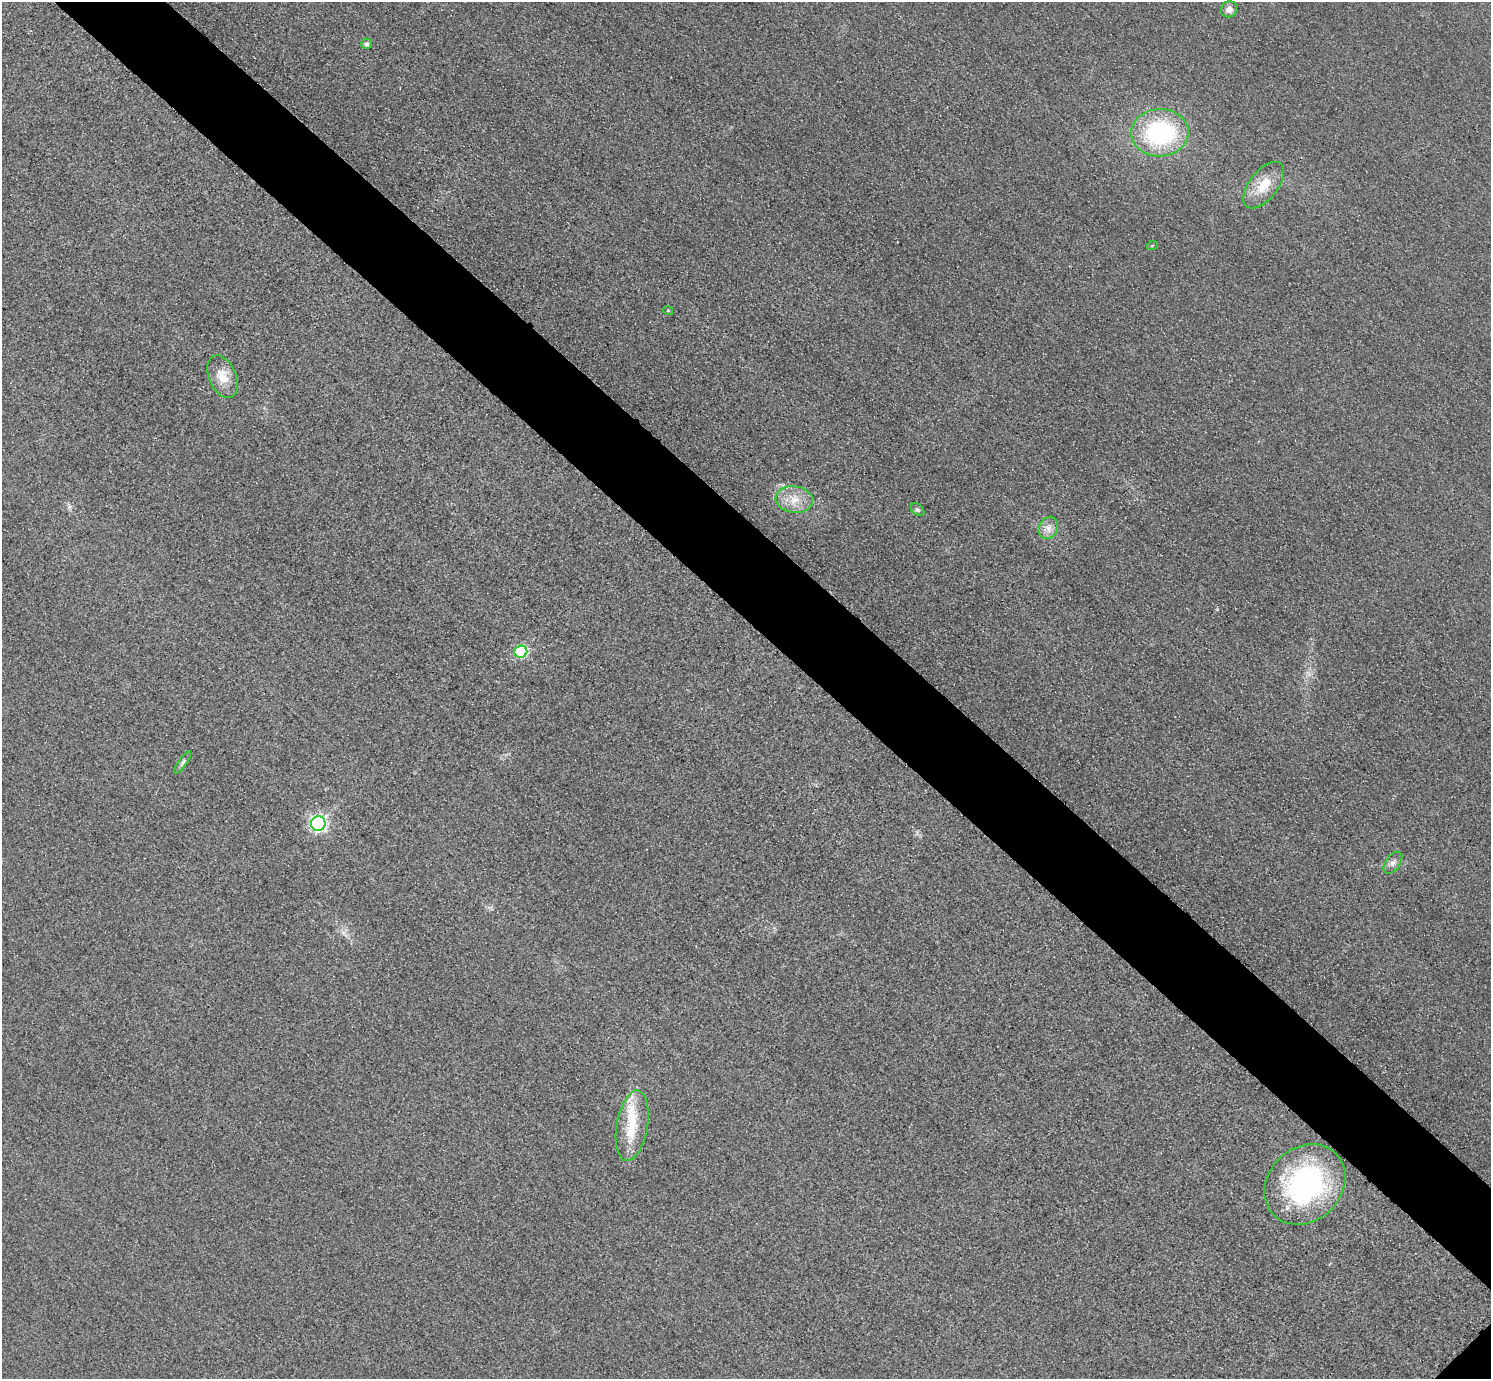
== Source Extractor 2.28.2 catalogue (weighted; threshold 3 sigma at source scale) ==
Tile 11 of 4 x 4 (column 3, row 3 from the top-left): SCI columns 3010-4498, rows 1561-2937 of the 6017 x 6017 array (HDU 1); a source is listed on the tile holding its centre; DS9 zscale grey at full resolution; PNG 1493 x 1381 px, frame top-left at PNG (2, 2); each listed source drawn as its Kron ellipse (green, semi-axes under 4 px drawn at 4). Shown black and unused: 7% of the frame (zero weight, under 3 of 4 exposures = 3% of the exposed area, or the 3 px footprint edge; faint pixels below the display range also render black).
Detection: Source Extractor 2.28.2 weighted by HDU 2 'WHT'; one run over the whole footprint, this tile lists its part. Background 0.0847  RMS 0.019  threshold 0.0851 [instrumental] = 3 sigma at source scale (4.5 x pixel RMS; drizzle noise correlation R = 1.50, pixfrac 1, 0.05/0.05 arcsec/px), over >= 5 px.
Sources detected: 17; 1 inside a brighter listed object's ellipse — not listed separately; the other 16 listed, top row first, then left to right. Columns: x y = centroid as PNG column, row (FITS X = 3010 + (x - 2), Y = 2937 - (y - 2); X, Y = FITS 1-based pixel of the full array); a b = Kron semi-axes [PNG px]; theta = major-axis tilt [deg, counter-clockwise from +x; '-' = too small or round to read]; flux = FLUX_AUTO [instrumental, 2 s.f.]
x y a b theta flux
1229 9 8 8 - 12
367 44 5 5 - 5.1
1160 133 29 23 2 230
1264 185 27 14 52 43
1152 246 5 3 - 1.9
668 310 5 3 - 1.7
222 377 22 13 -67 33
794 499 18 13 -8 33
917 510 8 5 -39 4.1
1048 528 11 9 66 14
521 652 6 6 - 190
183 762 13 4 55 4.8
318 823 7 7 - 550
1393 863 12 7 55 9.2
632 1126 36 15 80 66
1305 1184 44 36 44 340